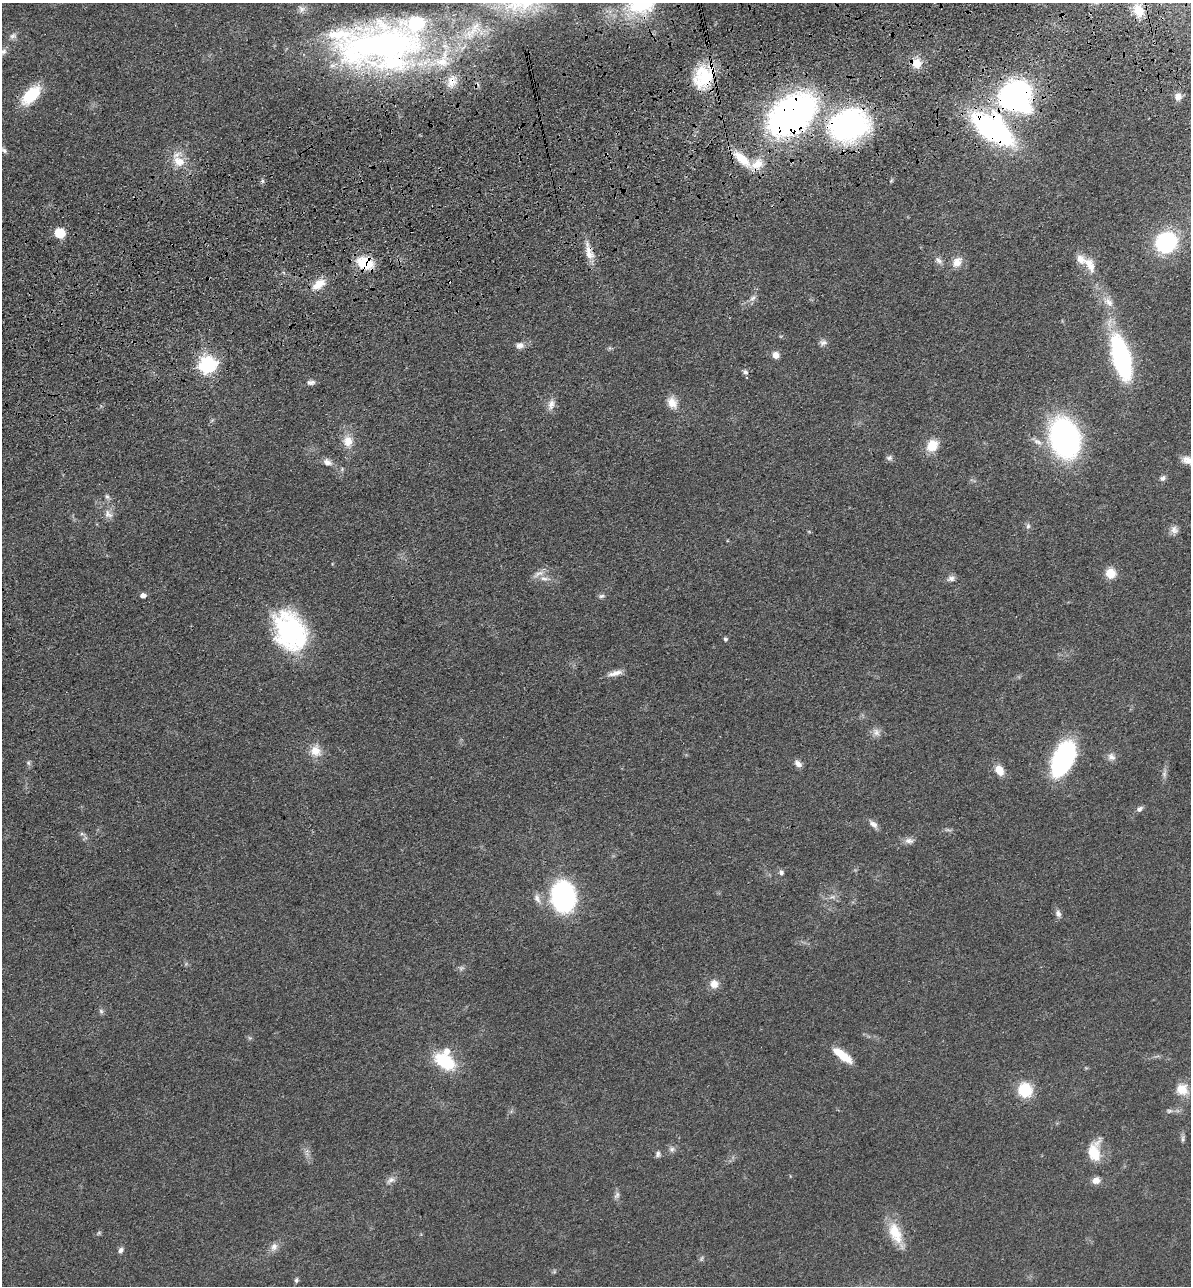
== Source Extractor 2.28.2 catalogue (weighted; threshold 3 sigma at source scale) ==
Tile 10 of 4 x 4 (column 2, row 3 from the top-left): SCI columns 1486-2674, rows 1399-2682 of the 5229 x 5365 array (HDU 1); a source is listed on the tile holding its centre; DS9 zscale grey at full resolution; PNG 1193 x 1288 px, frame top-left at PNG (2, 3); no overlay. Shown black and unused: <1% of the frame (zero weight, under 3 of 4 exposures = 6% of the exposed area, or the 3 px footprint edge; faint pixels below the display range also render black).
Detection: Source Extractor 2.28.2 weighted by HDU 2 'WHT'; one run over the whole footprint, this tile lists its part. Background 0.0462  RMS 0.0058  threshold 0.0259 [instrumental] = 3 sigma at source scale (4.5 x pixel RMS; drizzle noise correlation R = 1.50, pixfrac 1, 0.05/0.05 arcsec/px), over >= 5 px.
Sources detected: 102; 2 too faint to see at this stretch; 1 inside a brighter object's white glare — not listed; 9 inside a brighter listed object's ellipse — not listed separately; the other 90 listed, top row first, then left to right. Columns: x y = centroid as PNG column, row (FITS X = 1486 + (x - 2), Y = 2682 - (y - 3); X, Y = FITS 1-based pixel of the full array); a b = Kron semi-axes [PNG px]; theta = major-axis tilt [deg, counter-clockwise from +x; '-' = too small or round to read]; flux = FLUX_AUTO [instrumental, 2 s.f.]
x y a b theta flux
1138 10 18 12 -71 10
13 36 10 8 20 2.3
379 46 114 58 -2 300
3 52 14 7 42 3.4
917 63 14 12 86 7.3
704 76 32 23 57 28
31 95 19 10 46 29
1015 95 28 21 25 140
1178 97 10 7 80 3.4
792 114 36 24 37 280
848 126 35 28 20 150
992 129 28 13 -36 210
4 150 9 5 -41 1.5
742 159 28 11 -42 14
179 162 15 11 -34 9.6
262 181 6 5 - 1.1
60 233 7 7 - 19
1166 242 26 24 48 40
589 252 25 9 -79 7.5
938 260 11 7 -50 2.6
957 262 16 11 47 6
365 263 17 12 -19 19
1090 264 23 11 -64 8.8
319 284 20 10 34 8.3
753 298 12 6 52 2.5
1108 302 16 10 -41 5.5
823 343 11 7 8 2.3
520 345 10 8 15 2.9
776 355 8 7 - 3.7
1121 357 31 12 -75 130
207 365 8 7 - 190
745 372 7 6 - 1.7
311 382 11 6 6 2.1
672 403 15 11 -62 6.4
551 405 15 9 75 4.1
1065 438 26 18 -74 210
348 441 16 13 -87 7.9
1037 442 14 7 -23 3.8
932 446 13 11 56 11
889 458 9 6 -1 1.6
327 462 11 8 -17 3.5
1163 478 8 6 37 1.7
107 497 8 6 -72 1.5
108 514 13 10 -40 4
1028 526 8 6 89 1.5
1174 530 11 10 - 3.2
1111 573 11 10 - 8.3
545 578 17 6 -9 3.7
951 578 10 8 16 2.5
143 595 6 5 - 2.7
601 596 8 5 16 1.4
290 631 42 31 -65 76
725 639 5 5 - 0.97
615 673 19 6 14 4.2
876 732 11 10 - 3.3
315 751 15 14 - 7.9
1111 757 11 9 -44 3
1063 759 33 18 65 93
28 763 6 5 - 1.2
798 764 10 6 -44 2.9
999 770 12 9 -58 6.7
1164 774 8 6 -78 1.7
1139 809 9 6 39 2
873 824 14 7 -40 2.9
82 834 7 4 -18 1.1
909 841 13 7 -7 3
781 873 7 6 - 1.6
563 897 24 19 -82 100
832 897 9 4 1 1.6
537 898 13 8 -72 3.3
1058 913 9 7 -65 2.3
714 984 11 10 - 5.2
101 1011 7 6 - 1.3
842 1055 25 8 -37 13
445 1061 25 15 -33 27
1182 1089 17 15 -31 9.2
1025 1090 12 11 - 24
1169 1111 8 5 18 1.5
1183 1139 11 5 87 1.5
672 1149 7 7 - 1.9
1094 1152 27 15 86 15
658 1154 8 6 79 1.6
391 1180 12 7 32 2.8
1096 1180 10 8 9 3.8
617 1195 11 5 55 1.8
99 1233 6 4 1 0.82
895 1233 29 14 -67 16
274 1247 12 9 62 3.5
120 1250 8 6 56 1.9
296 1280 7 5 88 1.2
Overlapping masked pixels (flux is a lower limit): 8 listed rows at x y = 379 46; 704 76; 1015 95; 792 114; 848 126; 992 129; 589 252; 365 263
Isophote crosses this tile's border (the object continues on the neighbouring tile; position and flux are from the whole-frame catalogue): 1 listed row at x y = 3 52